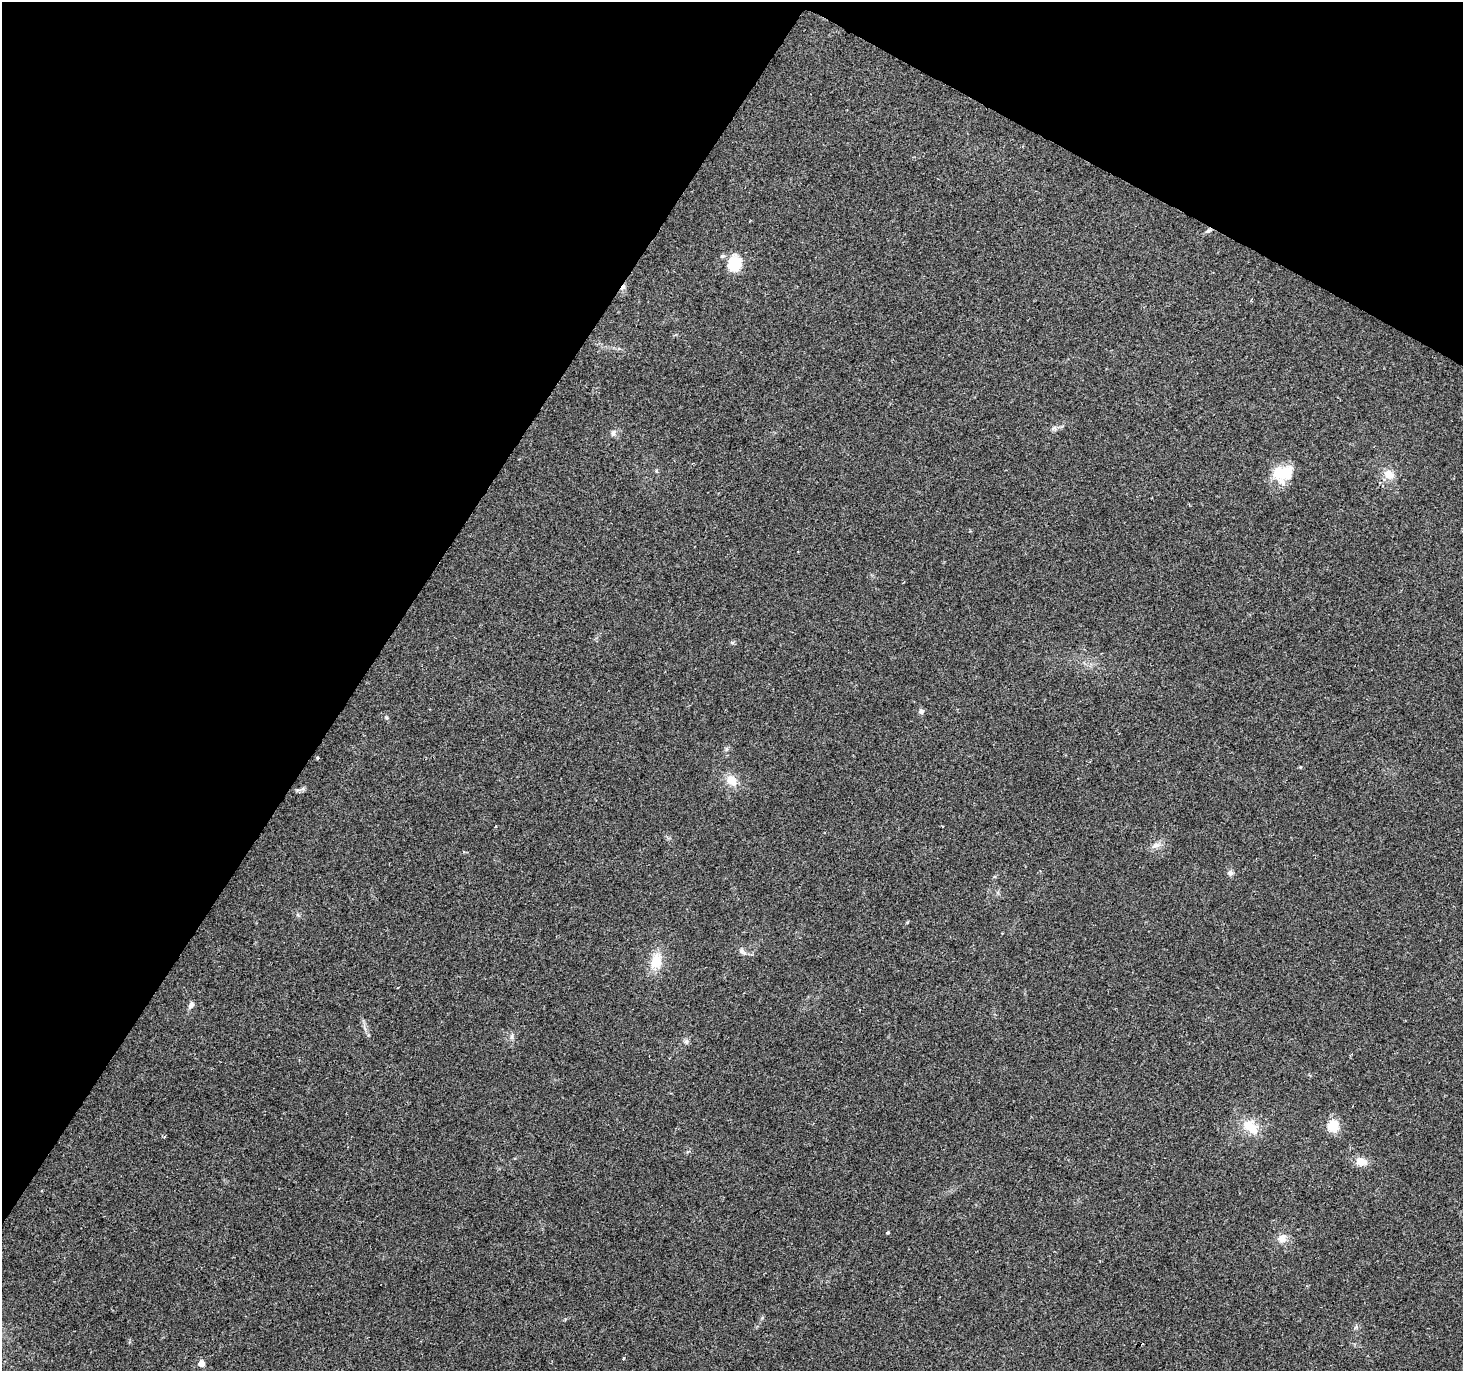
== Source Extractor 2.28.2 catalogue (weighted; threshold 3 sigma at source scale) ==
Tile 2 of 4 x 4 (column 2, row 1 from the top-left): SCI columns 1462-2922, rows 4301-5669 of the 5851 x 5929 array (HDU 1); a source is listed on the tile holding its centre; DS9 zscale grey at full resolution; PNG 1465 x 1373 px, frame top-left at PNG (2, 2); no overlay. Shown black and unused: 31% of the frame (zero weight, under 2 of 3 exposures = <1% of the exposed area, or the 3 px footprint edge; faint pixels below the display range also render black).
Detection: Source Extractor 2.28.2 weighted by HDU 2 'WHT'; one run over the whole footprint, this tile lists its part. Background 0.1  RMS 0.0076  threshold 0.0341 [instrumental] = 3 sigma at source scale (4.5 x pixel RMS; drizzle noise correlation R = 1.50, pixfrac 1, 0.0396/0.0396 arcsec/px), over >= 5 px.
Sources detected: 28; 2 cosmic-ray / hot-pixel residue — not listed; the other 26 listed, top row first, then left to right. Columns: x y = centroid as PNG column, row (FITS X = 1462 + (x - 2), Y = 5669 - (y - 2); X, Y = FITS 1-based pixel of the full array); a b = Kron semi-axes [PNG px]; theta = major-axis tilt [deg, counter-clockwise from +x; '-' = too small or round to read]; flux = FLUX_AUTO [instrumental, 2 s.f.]
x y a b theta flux
1208 231 8 5 30 1.7
734 264 15 13 87 25
1054 428 7 6 - 1.8
613 433 10 6 69 2.2
1283 473 23 14 7 27
1389 474 13 11 -42 8.6
732 643 6 4 0 1.1
921 711 6 6 - 2.2
726 749 6 4 89 1.3
317 758 3 3 - 3.5
732 781 15 11 -36 9.5
1156 845 16 7 20 4.3
1230 873 8 7 - 2.2
742 951 10 6 -48 2.6
656 961 19 13 77 16
398 987 3 2 - 0.74
191 1005 9 6 60 3
512 1037 8 4 81 1.7
686 1041 7 6 - 2
1333 1126 6 5 - 60
1250 1127 22 14 -37 16
1361 1161 15 10 -13 7.9
888 1232 4 3 - 0.82
1282 1238 11 10 - 6.5
623 1358 4 3 - 4.9
201 1363 5 5 - 7.9
Unlisted compact peaks at least as high as the median listed source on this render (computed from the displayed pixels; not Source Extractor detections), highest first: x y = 386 717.